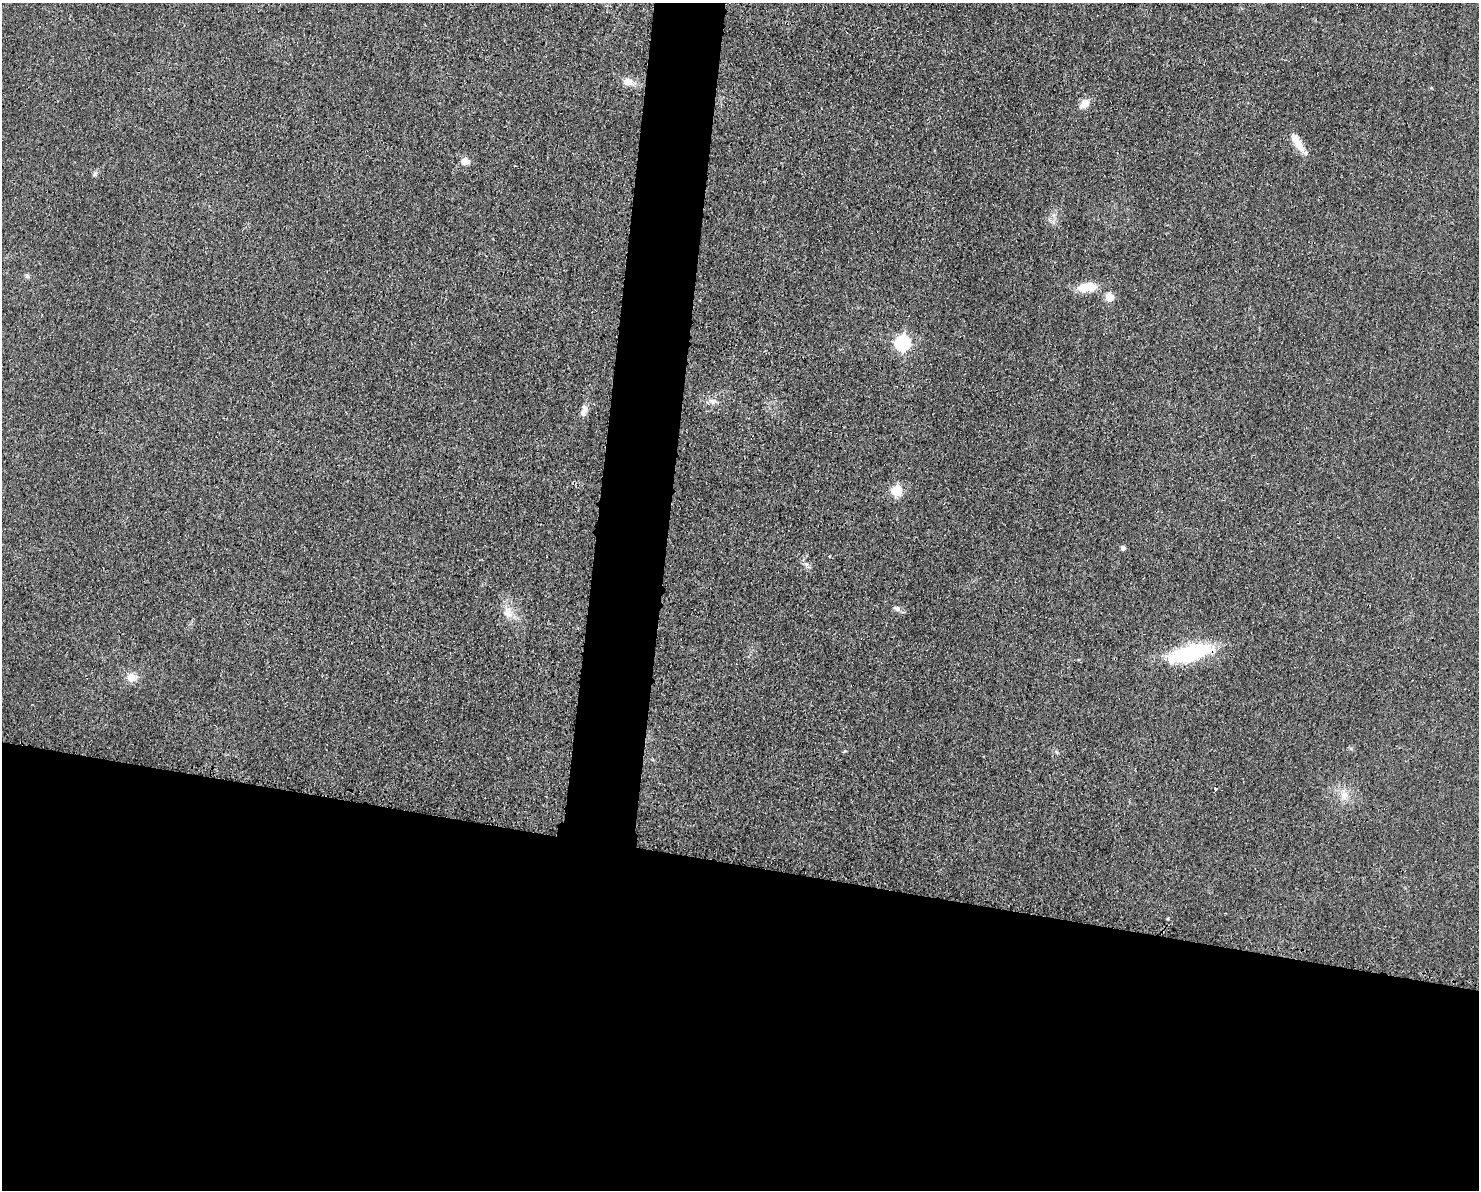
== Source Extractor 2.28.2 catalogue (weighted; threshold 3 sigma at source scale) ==
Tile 11 of 3 x 4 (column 2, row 4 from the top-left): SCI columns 1608-3084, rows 16-1203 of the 4804 x 4790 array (HDU 1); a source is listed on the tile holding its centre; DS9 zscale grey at full resolution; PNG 1481 x 1192 px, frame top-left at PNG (2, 3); no overlay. Shown black and unused: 31% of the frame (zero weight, under 3 of 4 exposures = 2% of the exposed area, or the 3 px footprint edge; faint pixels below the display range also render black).
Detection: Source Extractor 2.28.2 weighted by HDU 2 'WHT'; one run over the whole footprint, this tile lists its part. Background 0.0257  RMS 0.006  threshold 0.0271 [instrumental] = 3 sigma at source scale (4.5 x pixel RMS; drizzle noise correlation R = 1.50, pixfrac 1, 0.05/0.05 arcsec/px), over >= 5 px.
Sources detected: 19; all 19 listed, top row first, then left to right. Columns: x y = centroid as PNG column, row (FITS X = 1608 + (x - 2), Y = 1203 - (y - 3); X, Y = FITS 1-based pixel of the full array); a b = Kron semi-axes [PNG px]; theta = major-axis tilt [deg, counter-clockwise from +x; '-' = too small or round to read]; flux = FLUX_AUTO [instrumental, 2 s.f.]
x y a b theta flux
628 82 14 10 -16 5.2
1085 104 12 9 49 5.3
1298 143 29 8 -57 7.4
465 161 6 5 - 8.1
27 276 7 5 -46 1.1
1087 287 26 11 5 11
1110 297 6 6 - 10
903 343 7 7 - 80
712 401 11 6 -44 2.5
584 410 18 7 72 3.6
896 491 6 6 - 24
1123 548 5 4 - 1.7
806 564 7 4 -18 1.3
897 608 8 7 - 1.9
508 612 17 11 -77 6.4
1191 653 53 17 15 47
131 677 12 10 -5 5.1
1216 788 3 3 - 3.5
1344 795 11 9 46 4.6
Overlapping masked pixels (flux is a lower limit): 1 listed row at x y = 1191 653
Unlisted compact peaks at least as high as the median listed source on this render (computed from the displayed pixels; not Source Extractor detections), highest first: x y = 95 174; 845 751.